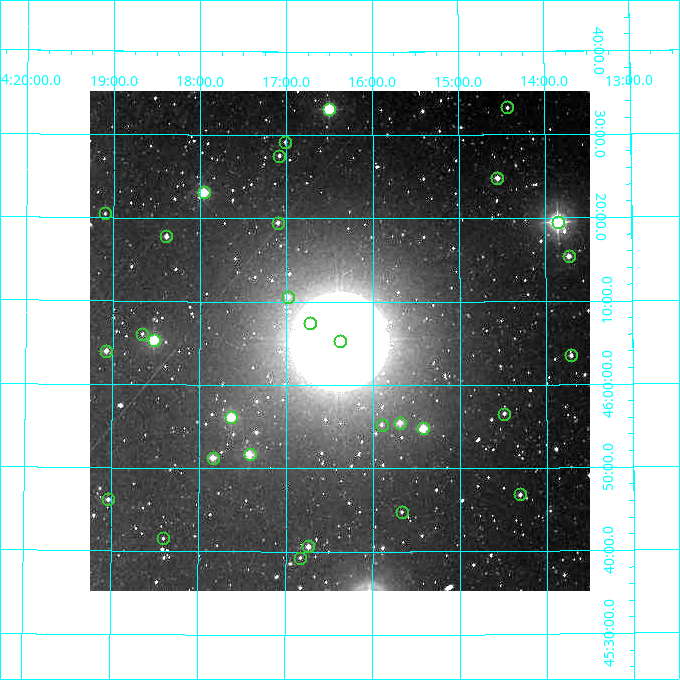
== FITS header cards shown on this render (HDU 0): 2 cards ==
NAXIS1  =                  500
NAXIS2  =                  500

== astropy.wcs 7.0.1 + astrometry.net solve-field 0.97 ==
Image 500 x 500 px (HDU 0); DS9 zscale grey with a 90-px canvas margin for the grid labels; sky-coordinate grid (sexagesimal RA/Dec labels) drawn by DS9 from the SOLVED WCS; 31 Tycho-2 reference stars matched to detected sources circled (green)
Header WCS: none
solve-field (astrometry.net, Tycho-2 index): SOLVED blind (the file carries no WCS)
Solved WCS: RA---TAN-SIP/DEC--TAN-SIP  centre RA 14:16:23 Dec +46:05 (214.10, +46.09 deg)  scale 7.2 arcsec/px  FOV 60.0' x 60.0'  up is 0 deg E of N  parity normal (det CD < 0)
(file carries no celestial WCS; the grid is the blind solution)
Tycho-2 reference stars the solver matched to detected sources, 31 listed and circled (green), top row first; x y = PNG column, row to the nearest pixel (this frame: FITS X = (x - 90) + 1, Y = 500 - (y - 91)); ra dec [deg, ICRS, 3 dp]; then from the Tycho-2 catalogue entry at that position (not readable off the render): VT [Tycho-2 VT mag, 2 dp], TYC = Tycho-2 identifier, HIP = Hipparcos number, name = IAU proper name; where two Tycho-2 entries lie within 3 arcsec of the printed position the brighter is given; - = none
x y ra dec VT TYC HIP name
507 107 213.608 +46.554 12.11 3465-378-1 - -
329 109 214.126 +46.553 8.71 3472-1006-1 - -
285 142 214.253 +46.486 11.95 3472-17-1 - -
279 156 214.271 +46.459 11.82 3472-869-1 - -
497 178 213.638 +46.413 10.42 3465-101-1 - -
204 192 214.489 +46.385 9.01 3472-251-1 - -
105 213 214.775 +46.342 13.12 3472-548-1 - -
558 222 213.464 +46.325 7.22 3465-526-1 69518 -
278 223 214.274 +46.325 11.61 3472-631-1 - -
166 236 214.596 +46.296 11.02 3472-1218-1 - -
569 256 213.433 +46.256 10.77 3465-440-1 - -
288 297 214.246 +46.177 11.43 3472-564-1 - -
310 323 214.181 +46.124 11.59 3472-1016-1 - -
142 334 214.664 +46.102 12.14 3472-333-1 - -
154 340 214.631 +46.089 8.62 3472-1011-1 69919 -
340 341 214.096 +46.088 4.18 3472-1264-1 69732 Xuange
106 351 214.769 +46.067 10.68 3472-924-1 - -
571 355 213.428 +46.058 11.37 3465-53-1 - -
504 414 213.622 +45.942 11.73 3465-633-1 69573 -
231 417 214.408 +45.936 9.01 3472-847-1 - -
400 423 213.922 +45.924 10.65 3472-1182-1 - -
382 425 213.975 +45.921 11.77 3472-1238-1 - -
423 428 213.855 +45.914 9.66 3472-1147-1 - -
250 454 214.354 +45.861 9.59 3472-723-1 - -
213 458 214.459 +45.854 9.99 3472-824-1 - -
520 494 213.578 +45.780 11.38 3465-762-1 - -
108 499 214.759 +45.770 11.27 3472-846-1 - -
402 512 213.917 +45.746 12.37 3472-1156-1 - -
163 538 214.601 +45.693 12.56 3472-591-1 - -
308 546 214.184 +45.677 11.06 3472-1187-1 - -
300 558 214.208 +45.655 11.94 3472-15-1 - -